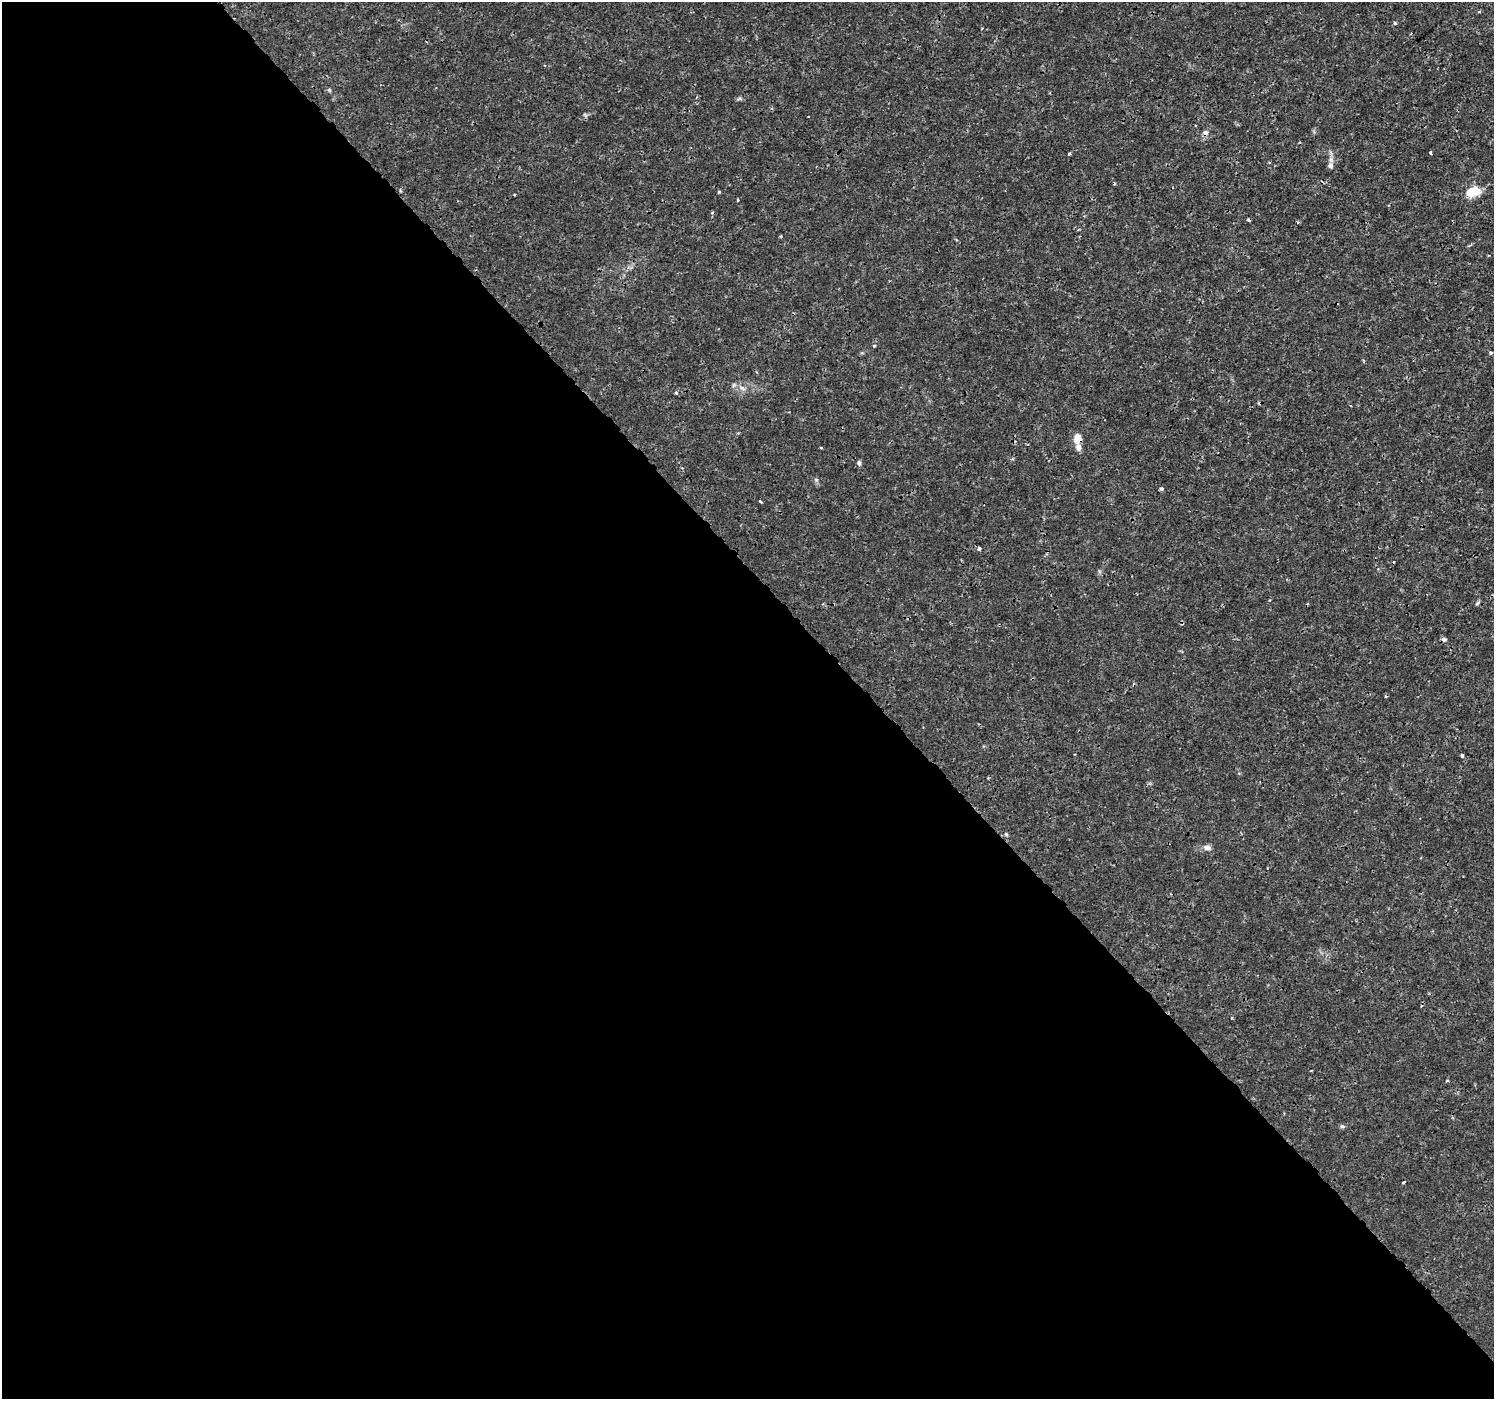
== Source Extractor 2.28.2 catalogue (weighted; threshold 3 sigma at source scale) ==
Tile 9 of 4 x 4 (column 1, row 3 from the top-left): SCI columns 46-1537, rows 1584-2980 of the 6065 x 6025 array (HDU 1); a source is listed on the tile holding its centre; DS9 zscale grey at full resolution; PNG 1496 x 1401 px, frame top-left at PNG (2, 2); no overlay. Shown black and unused: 58% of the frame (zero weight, under 3 of 4 exposures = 5% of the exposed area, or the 3 px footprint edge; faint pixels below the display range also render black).
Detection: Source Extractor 2.28.2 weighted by HDU 2 'WHT'; one run over the whole footprint, this tile lists its part. Background 0.00109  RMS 8.0e-04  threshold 0.0036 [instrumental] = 3 sigma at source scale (4.5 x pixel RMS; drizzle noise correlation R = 1.50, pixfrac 1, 0.0396/0.0396 arcsec/px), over >= 5 px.
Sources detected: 30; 3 cosmic-ray / hot-pixel residue — not listed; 1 inside a brighter listed object's ellipse — not listed separately; the other 26 listed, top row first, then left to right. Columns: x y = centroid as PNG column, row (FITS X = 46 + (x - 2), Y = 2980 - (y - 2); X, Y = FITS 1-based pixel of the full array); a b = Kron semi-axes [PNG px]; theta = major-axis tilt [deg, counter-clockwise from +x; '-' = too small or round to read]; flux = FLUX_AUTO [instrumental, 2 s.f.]
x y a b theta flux
1395 23 4 3 - 0.087
329 90 5 4 - 0.11
1430 153 3 3 - 0.11
1069 154 4 3 - 0.1
1330 166 8 6 -71 0.28
719 192 4 3 - 0.086
1473 192 16 10 12 1.5
738 200 3 2 - 0.098
1298 222 4 3 - 0.098
874 346 3 3 - 0.098
1491 353 4 3 - 0.11
742 388 10 4 -30 0.24
676 393 4 3 - 0.1
1077 439 12 9 86 0.73
859 463 7 5 -81 0.16
1161 489 4 4 - 0.2
761 502 4 3 - 0.18
979 549 5 4 - 0.21
1477 603 8 3 45 0.1
1444 639 8 5 -15 0.15
1462 756 4 4 - 0.16
1006 834 6 4 -44 0.1
1207 848 11 7 -14 0.34
1447 1081 4 2 - 0.083
1342 1126 6 4 -1 0.12
1403 1182 3 2 - 0.17
Overlapping masked pixels (flux is a lower limit): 1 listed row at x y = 1077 439